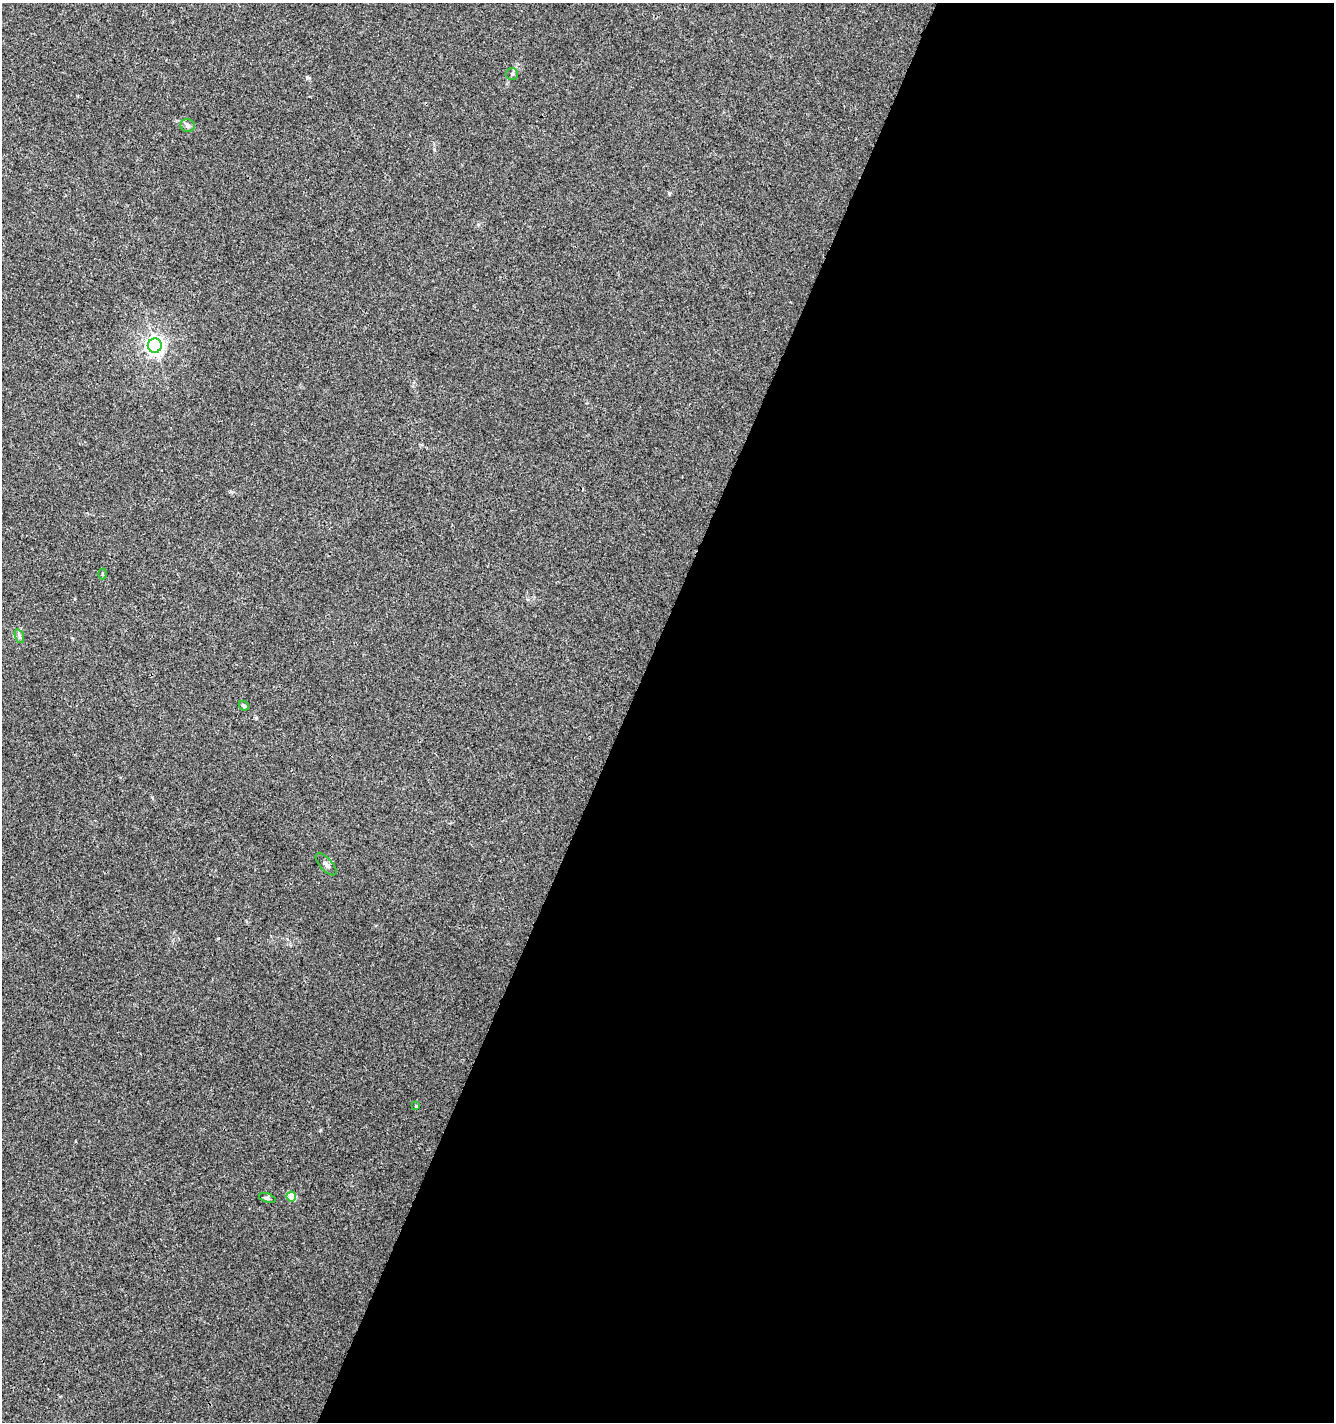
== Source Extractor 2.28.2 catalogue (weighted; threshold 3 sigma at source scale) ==
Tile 12 of 4 x 4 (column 4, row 3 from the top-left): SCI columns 4200-5531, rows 1429-2848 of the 5801 x 5691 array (HDU 1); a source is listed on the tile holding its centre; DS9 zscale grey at full resolution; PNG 1336 x 1424 px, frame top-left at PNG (2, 3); each listed source drawn as its Kron ellipse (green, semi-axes under 4 px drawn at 4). Shown black and unused: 53% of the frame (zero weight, under 3 of 4 exposures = <1% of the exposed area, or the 3 px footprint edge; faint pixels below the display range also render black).
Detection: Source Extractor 2.28.2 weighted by HDU 2 'WHT'; one run over the whole footprint, this tile lists its part. Background 0.00456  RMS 0.0031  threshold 0.0139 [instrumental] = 3 sigma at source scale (4.5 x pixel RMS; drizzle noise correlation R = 1.50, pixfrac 1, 0.0396/0.0396 arcsec/px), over >= 5 px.
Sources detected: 10; all 10 listed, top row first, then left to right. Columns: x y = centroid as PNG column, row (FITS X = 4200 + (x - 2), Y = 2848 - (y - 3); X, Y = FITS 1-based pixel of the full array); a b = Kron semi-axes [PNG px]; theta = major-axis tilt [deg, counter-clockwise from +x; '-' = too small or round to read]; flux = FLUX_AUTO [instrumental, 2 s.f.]
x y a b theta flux
512 74 6 6 - 0.62
188 126 7 6 - 1
155 346 7 7 - 140
102 574 5 3 - 0.32
19 636 7 4 -71 0.65
244 706 5 4 - 0.54
326 864 14 6 -47 1.3
416 1106 3 3 - 0.24
291 1197 5 5 - 8
267 1198 8 4 -18 0.6
Unlisted compact peaks at least as high as the median listed source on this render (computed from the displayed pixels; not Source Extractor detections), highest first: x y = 669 193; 307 77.